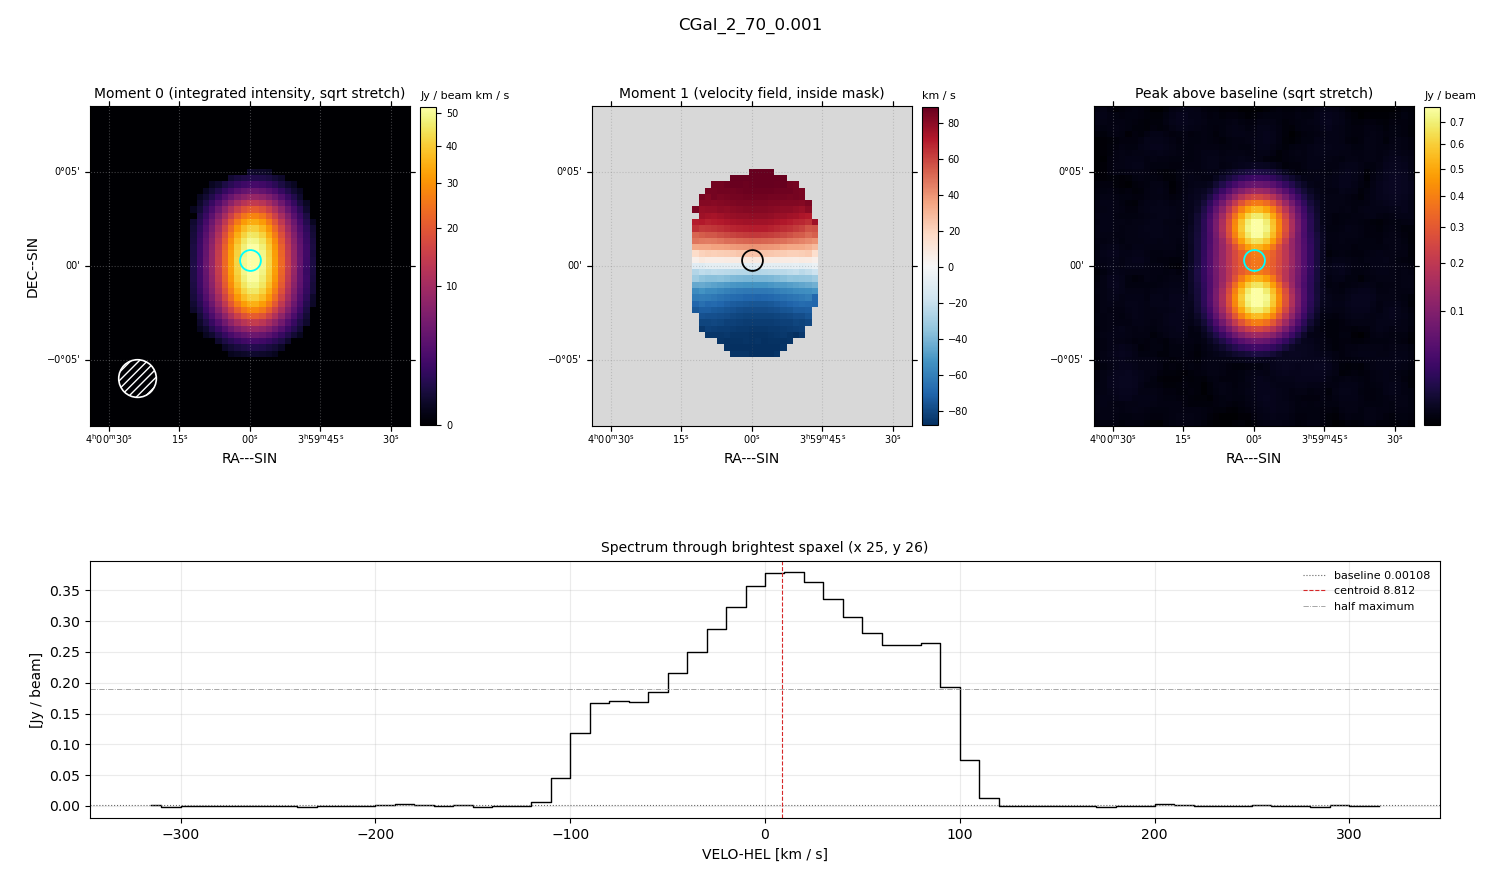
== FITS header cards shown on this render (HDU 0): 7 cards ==
OBJECT  = 'CGal_2_70_0.001'
BUNIT   = 'JY/BEAM '           /
CTYPE1  = 'RA---SIN'           /
CTYPE2  = 'DEC--SIN'           /
CTYPE3  = 'VELO-HEL'           /
NAXIS3  =                   64 / length of data axis 3
CUNIT3  = 'km/s    '           /

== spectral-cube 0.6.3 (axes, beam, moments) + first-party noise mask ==
SpectralCube HDU 0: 64 channels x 51 x 51 spaxels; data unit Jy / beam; figure title: CGal_2_70_0.001
Units: BUNIT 'JY/BEAM' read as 'Jy/beam' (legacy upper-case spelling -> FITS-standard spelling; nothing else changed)
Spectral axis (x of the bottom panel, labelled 'VELO-HEL [km / s]'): -315 .. 315 km / s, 64 channels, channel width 10 km / s
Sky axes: RA---SIN/DEC--SIN; field 17' x 17' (20 arcsec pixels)
Beam (drawn as the hatched ellipse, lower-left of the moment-0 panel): BMAJ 120 arcsec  BMIN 120 arcsec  BPA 0 deg
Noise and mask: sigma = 1.0e-03 Jy / beam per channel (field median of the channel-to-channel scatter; agrees with the line-free scatter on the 2088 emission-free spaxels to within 1%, no correlation factor applied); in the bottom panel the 40 channels outside the line scatter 1.6e-03 Jy / beam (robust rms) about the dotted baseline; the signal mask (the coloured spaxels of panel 2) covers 20% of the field
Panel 1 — Moment 0 (line voxels x channel width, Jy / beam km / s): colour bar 0 .. 51.9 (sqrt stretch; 0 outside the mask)
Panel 2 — Moment 1 (intensity-weighted velocity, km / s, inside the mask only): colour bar -88 .. 89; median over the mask -7
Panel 3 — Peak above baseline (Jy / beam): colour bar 0.0014 .. 0.769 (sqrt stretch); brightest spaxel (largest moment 0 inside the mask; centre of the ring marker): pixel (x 25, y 26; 0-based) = FK5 04h00m00s +00d00m20s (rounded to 2 s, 20 arcsec steps: no finer than the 20 arcsec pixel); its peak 0.378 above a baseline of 0.00108
Panel 4 — spectrum at that spaxel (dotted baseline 0.00108 Jy / beam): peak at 15 km / s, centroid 8.812 km / s (red dashed line; intensity-weighted over the run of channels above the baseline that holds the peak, -120 .. 120 km / s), W50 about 150 km / s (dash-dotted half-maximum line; edge to edge of the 15 channels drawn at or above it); detected line -120 .. 120 km / s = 24 of 64 channels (38%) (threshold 4 sigma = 0.0041 Jy / beam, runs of >= 3 channels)